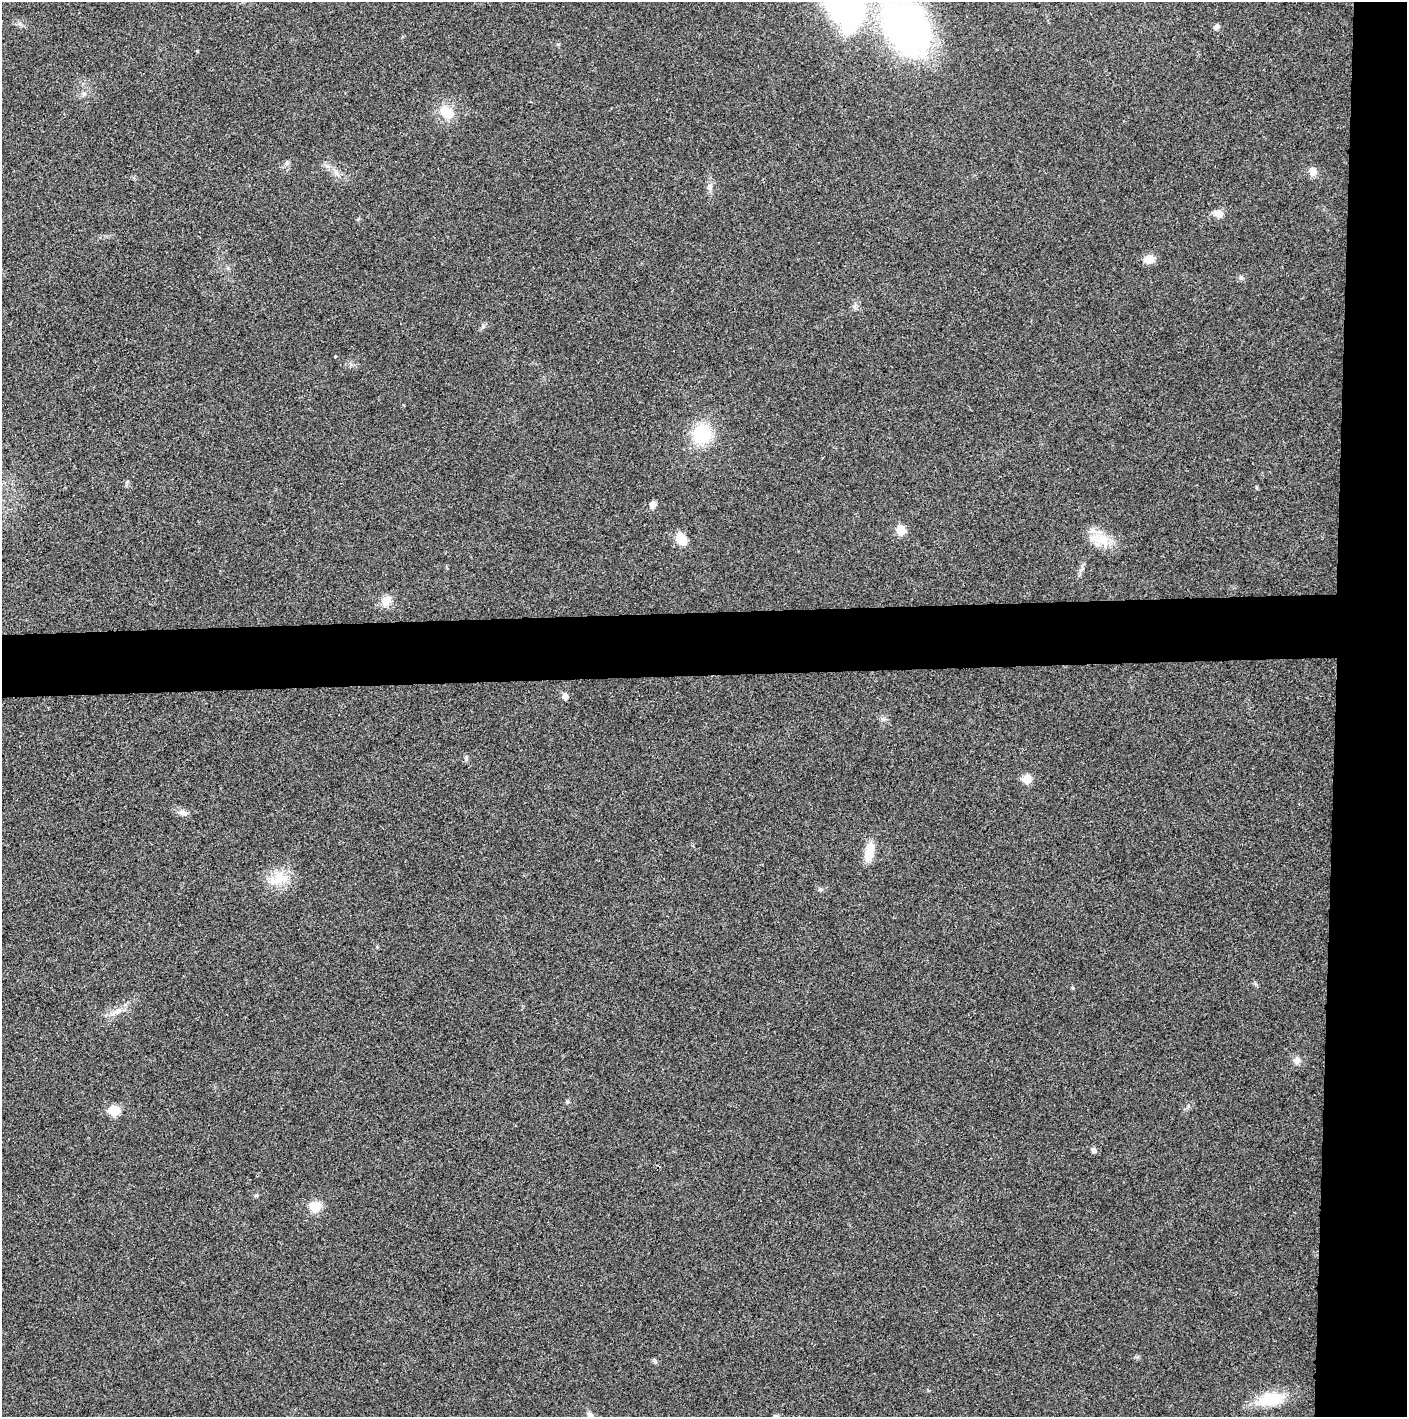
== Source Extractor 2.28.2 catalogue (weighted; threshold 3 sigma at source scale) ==
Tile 6 of 3 x 3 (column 3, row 2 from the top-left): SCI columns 2813-4217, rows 1435-2849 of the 4224 x 4264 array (HDU 1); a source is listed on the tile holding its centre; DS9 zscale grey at full resolution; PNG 1409 x 1419 px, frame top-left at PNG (2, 2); no overlay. Shown black and unused: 9% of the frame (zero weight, under 3 of 4 exposures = <1% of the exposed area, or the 3 px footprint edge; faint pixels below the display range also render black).
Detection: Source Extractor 2.28.2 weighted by HDU 2 'WHT'; one run over the whole footprint, this tile lists its part. Background 0.0259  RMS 0.006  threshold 0.0268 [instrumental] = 3 sigma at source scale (4.5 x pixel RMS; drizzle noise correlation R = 1.50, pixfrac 1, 0.05/0.05 arcsec/px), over >= 5 px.
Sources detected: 34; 1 inside a brighter listed object's ellipse — not listed separately; the other 33 listed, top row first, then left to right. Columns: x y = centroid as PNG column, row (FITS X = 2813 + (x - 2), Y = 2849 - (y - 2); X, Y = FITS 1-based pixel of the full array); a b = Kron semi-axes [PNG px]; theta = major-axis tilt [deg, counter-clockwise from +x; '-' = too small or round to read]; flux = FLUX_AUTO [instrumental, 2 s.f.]
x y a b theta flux
20 24 7 4 -71 1.1
906 27 50 35 -56 250
1217 27 6 6 - 2.1
446 112 17 12 -32 11
287 163 6 4 -72 1
1313 172 10 8 -59 4.3
710 187 11 6 78 2.5
1218 213 11 9 -45 4.1
1149 259 10 8 9 7.1
335 356 4 3 - 0.5
702 434 22 20 63 28
652 505 9 7 60 2.5
901 530 11 10 - 6.1
682 539 15 10 -53 7.9
1101 540 28 16 -19 13
386 601 15 10 63 5.6
565 697 5 5 - 3.4
466 758 7 4 -72 1
1027 779 6 5 - 15
184 813 8 5 -44 1.9
869 852 24 10 79 9.8
280 878 21 15 1 12
1073 988 5 3 - 0.68
117 1012 10 7 32 3.3
1297 1060 9 8 - 2.9
114 1110 7 6 - 23
1094 1151 6 5 - 2.1
256 1195 5 5 - 0.88
315 1206 12 12 - 9
655 1361 7 5 -72 1.1
1271 1399 31 16 6 21
590 1415 8 6 -47 2.1
776 1416 7 5 -19 1
Isophote crosses this tile's border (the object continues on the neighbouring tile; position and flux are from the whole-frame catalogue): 3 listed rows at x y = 906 27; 590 1415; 776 1416
Unlisted compact peaks at least as high as the median listed source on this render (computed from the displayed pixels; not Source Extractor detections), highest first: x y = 1241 277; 567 1101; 820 889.